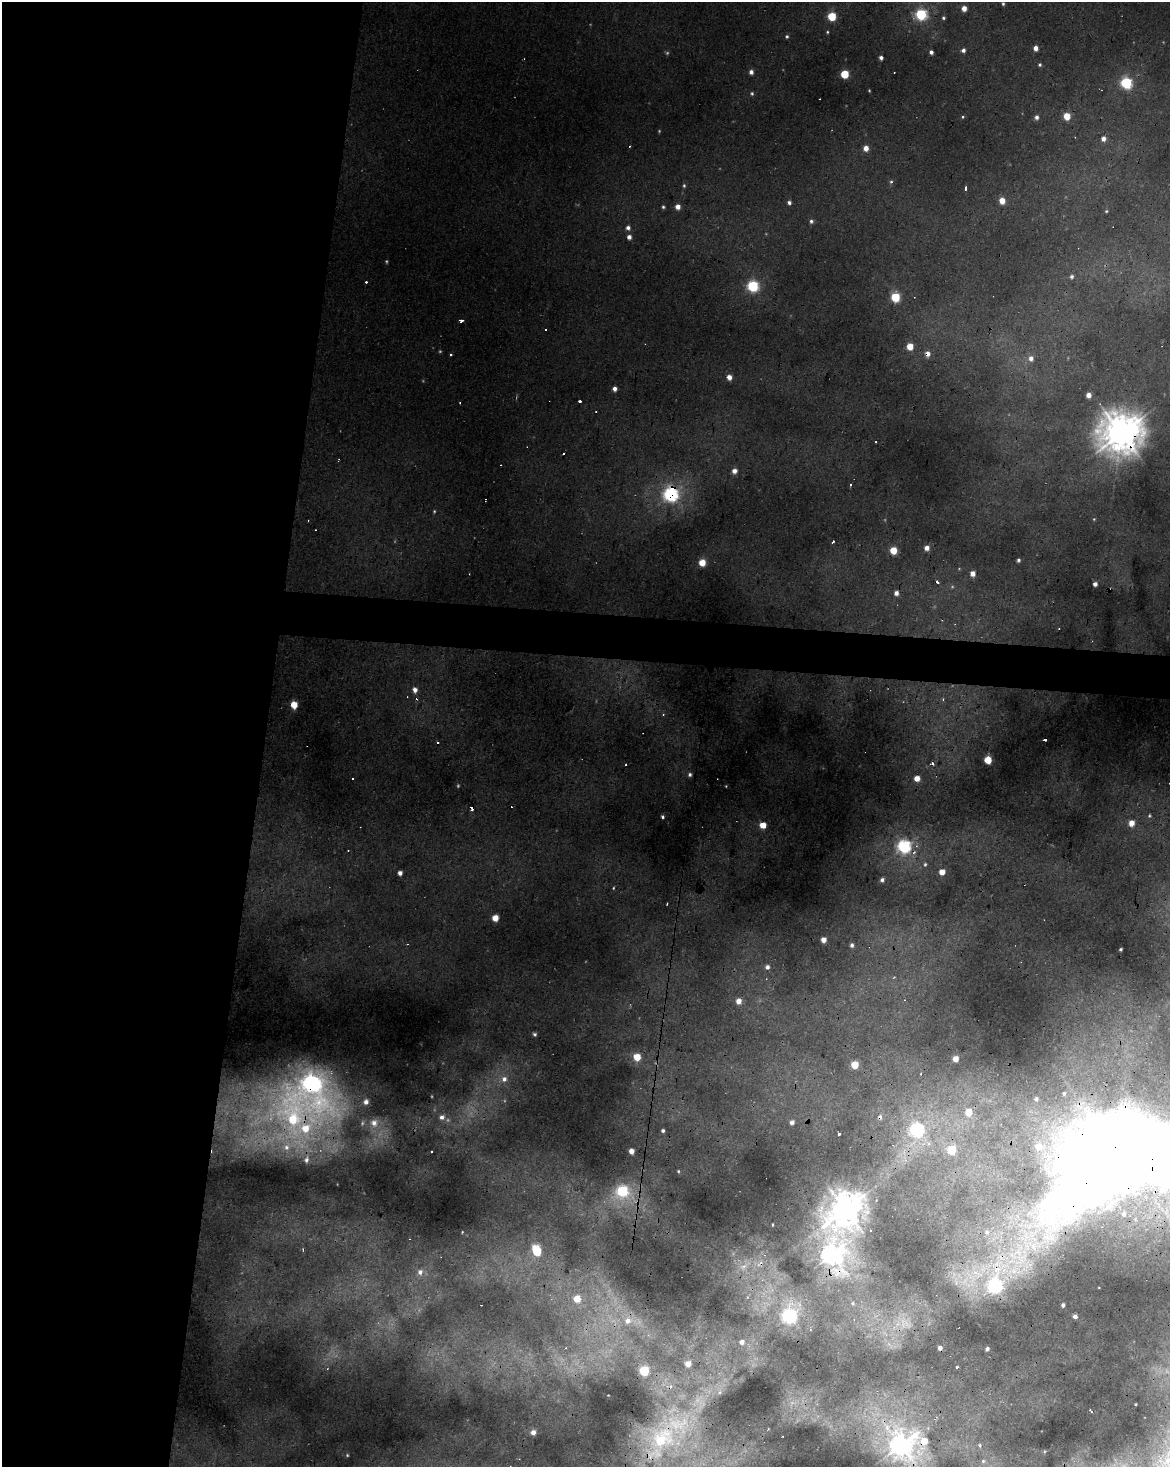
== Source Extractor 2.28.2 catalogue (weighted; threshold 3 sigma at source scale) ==
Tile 5 of 4 x 3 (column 1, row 2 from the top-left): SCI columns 4-1171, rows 1746-3210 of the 4677 x 4900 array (HDU 1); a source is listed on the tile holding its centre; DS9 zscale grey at full resolution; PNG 1172 x 1469 px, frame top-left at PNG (2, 2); no overlay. Shown black and unused: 25% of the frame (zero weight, under 2 of 3 exposures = <1% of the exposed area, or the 3 px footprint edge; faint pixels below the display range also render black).
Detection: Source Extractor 2.28.2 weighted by HDU 2 'WHT'; one run over the whole footprint, this tile lists its part. Background 0.0229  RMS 0.0065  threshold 0.0291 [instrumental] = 3 sigma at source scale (4.5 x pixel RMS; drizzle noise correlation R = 1.50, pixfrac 1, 0.0396/0.0396 arcsec/px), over >= 5 px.
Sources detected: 208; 33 too faint to see at this stretch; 20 cosmic-ray / hot-pixel residue — not listed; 9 inside a brighter listed object's ellipse — not listed separately; the other 146 listed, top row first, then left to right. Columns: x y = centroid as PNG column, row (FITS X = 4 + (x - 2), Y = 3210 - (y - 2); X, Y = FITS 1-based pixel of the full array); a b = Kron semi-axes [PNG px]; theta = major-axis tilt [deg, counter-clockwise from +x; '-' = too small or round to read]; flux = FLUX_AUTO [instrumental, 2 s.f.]
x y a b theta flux
1003 4 4 3 - 1.3
964 8 4 4 - 7.8
921 14 6 6 - 120
832 16 5 5 - 41
943 18 3 3 - 1.2
827 32 4 4 - 1.1
787 36 5 5 - 1.6
1035 48 5 4 - 6.1
963 50 4 4 - 2.6
931 52 4 4 - 3.2
881 58 4 4 - 3.2
1040 64 5 5 - 1.6
751 72 5 4 - 3.9
845 74 5 5 - 35
1126 83 6 5 - 120
752 93 5 5 - 1.4
1067 116 5 5 - 18
963 117 5 4 - 0.92
1037 117 5 5 - 3.3
1103 139 5 5 - 5.3
866 148 5 5 - 7.2
891 181 7 4 52 1.4
684 186 6 5 - 1.5
965 188 4 3 - 4.8
1002 200 5 4 - 12
789 202 4 4 - 3.2
663 207 5 5 - 1.4
678 207 5 5 - 6.8
1106 211 4 3 - 0.94
811 221 6 5 - 2.1
628 228 6 5 - 3.4
629 237 5 4 - 4.5
1072 277 5 5 - 2.1
366 282 3 3 - 1.9
753 286 6 6 - 100
895 297 5 5 - 55
461 320 4 3 - 3.7
546 329 3 3 - 0.99
910 346 5 5 - 17
927 354 5 5 - 6.1
450 355 3 3 - 1.3
1031 358 6 6 - 5.1
729 377 4 4 - 7
615 389 4 4 - 4.6
1089 395 4 4 - 8
580 401 3 3 - 2.4
1121 433 17 16 - 1500
876 442 2 2 - 0.58
563 454 3 2 - 0.69
734 471 5 5 - 5.5
671 494 7 6 - 260
833 542 4 3 - 2.1
927 548 4 4 - 6.9
893 550 5 5 - 25
1018 560 4 3 - 1.7
702 562 5 5 - 20
972 573 4 4 - 9.1
1095 584 4 4 - 4.9
896 593 5 5 - 5.1
415 690 6 5 - 5.7
943 699 5 4 - 1.4
294 705 5 5 - 18
663 714 4 4 - 1.1
1045 740 3 3 - 8.4
988 760 5 5 - 27
932 763 5 3 - 2.6
690 774 4 4 - 2
352 778 3 3 - 1
917 778 5 5 - 9.7
726 786 2 2 - 0.54
472 808 4 3 - 11
1149 816 6 5 - 1.2
662 817 4 3 - 1.8
1131 823 5 5 - 12
763 825 5 5 - 17
904 846 6 6 - 190
914 853 8 5 45 2.5
925 864 6 5 - 1.7
942 872 4 4 - 12
400 873 4 4 - 4.5
882 880 5 4 - 3
613 888 4 4 - 0.83
667 904 3 2 - 1.2
495 918 5 5 - 15
823 940 5 4 - 9.3
852 945 5 4 - 2.4
1120 949 3 3 - 1.7
767 967 5 5 - 3.5
894 977 4 3 - 0.62
738 1001 5 5 - 7.9
534 1034 5 4 - 1.7
637 1057 5 5 - 21
955 1059 5 4 - 11
855 1065 5 5 - 24
920 1074 4 2 - 0.67
504 1079 9 8 - 6.6
311 1084 42 31 -28 520
1064 1093 3 3 - 1.4
1036 1099 4 4 - 2.4
968 1112 5 5 - 16
293 1117 95 76 -13 320
442 1117 6 6 - 4.4
880 1117 13 6 -86 4
792 1122 4 4 - 4.1
917 1130 9 7 -75 180
663 1131 4 3 - 1.9
839 1134 3 3 - 2.5
1115 1147 36 28 41 12000
951 1150 5 5 - 44
631 1151 5 4 - 7.6
432 1152 3 3 - 0.99
905 1159 15 12 -60 9.3
678 1171 4 4 - 1
622 1191 10 9 - 70
845 1210 15 14 - 1100
1124 1214 8 7 - 4.7
1135 1219 8 5 86 3
773 1225 3 2 - 0.7
462 1232 3 2 - 0.63
987 1232 9 8 - 4.8
536 1250 8 5 -70 53
832 1255 16 14 -54 470
745 1265 30 17 48 24
420 1272 8 7 - 4.8
996 1284 183 35 51 470
577 1299 6 6 - 18
853 1303 8 7 - 2.6
1063 1305 4 4 - 2.7
789 1316 10 8 76 210
1075 1316 4 4 - 4
628 1321 18 12 0 15
905 1323 38 27 -39 36
742 1342 6 6 - 5
688 1364 5 5 - 8.6
644 1371 5 5 - 57
720 1392 11 7 86 3.4
793 1403 24 11 20 13
1135 1404 3 2 - 0.52
1091 1411 4 3 - 2.7
533 1432 5 5 - 6.1
661 1441 50 33 52 100
924 1441 30 15 -81 28
901 1445 16 13 -49 600
980 1445 5 4 - 1.2
347 1455 3 3 - 0.64
983 1461 6 5 - 1.3
Overlapping masked pixels (flux is a lower limit): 18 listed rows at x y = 927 354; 1121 433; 671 494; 294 705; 472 808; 311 1084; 293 1117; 880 1117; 1115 1147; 622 1191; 832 1255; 996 1284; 628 1321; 905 1323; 793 1403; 661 1441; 924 1441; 901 1445
Isophote crosses this tile's border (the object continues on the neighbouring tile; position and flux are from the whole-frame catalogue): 1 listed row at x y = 901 1445